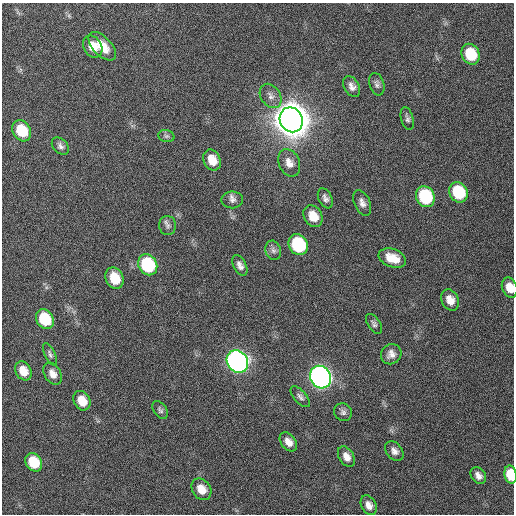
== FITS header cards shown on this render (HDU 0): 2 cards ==
NAXIS1  =                  512 / Axis length
NAXIS2  =                  512 / Axis length

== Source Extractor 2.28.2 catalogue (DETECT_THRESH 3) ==
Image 512 x 512 px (HDU 0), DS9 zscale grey, 1 PNG px = 1 image px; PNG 516 x 516 px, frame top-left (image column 1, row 512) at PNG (2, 3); each listed source drawn as its Kron ellipse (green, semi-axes under 4 px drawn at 4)
Background 133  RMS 12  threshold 34.9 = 3 sigma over >= 5 px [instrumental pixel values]
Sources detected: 48; all 48 listed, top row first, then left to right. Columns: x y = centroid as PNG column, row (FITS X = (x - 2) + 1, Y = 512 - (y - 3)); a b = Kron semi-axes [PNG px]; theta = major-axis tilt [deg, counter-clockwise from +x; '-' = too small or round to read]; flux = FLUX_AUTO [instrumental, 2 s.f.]
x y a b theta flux
102 46 17 9 -46 1.4e+04
93 47 12 9 -57 1.1e+04
470 54 11 8 -64 2.8e+04
377 84 11 7 -72 2.8e+03
352 86 11 7 -60 4.3e+03
271 96 13 9 -55 5.0e+03
407 119 12 6 -74 2.5e+03
291 120 13 11 -60 3.2e+06
22 131 11 8 -59 2.9e+04
166 136 8 6 -14 2.0e+03
60 146 10 7 -46 3.0e+03
212 160 11 8 -64 1.1e+04
289 163 14 10 -67 7.3e+03
458 192 10 9 - 4.0e+04
425 197 11 9 -63 5.7e+04
325 198 10 6 -64 3.3e+03
232 200 10 8 2 3.7e+03
362 203 13 8 -66 4.3e+03
313 216 11 9 -60 1.4e+04
168 225 9 8 - 2.9e+03
298 245 11 9 -58 6.2e+04
273 250 10 7 -71 3.1e+03
392 258 14 9 -20 1.3e+04
148 265 11 9 -58 6.2e+04
240 265 11 6 -62 4.0e+03
114 278 11 8 -67 2.0e+04
510 287 10 7 -70 1.1e+04
450 300 11 8 -62 8.1e+03
45 319 10 8 -59 3.3e+04
374 324 11 6 -56 2.5e+03
50 354 12 5 -66 2.3e+03
391 354 10 10 - 5.3e+03
237 361 12 10 -55 4.8e+05
23 371 10 7 -60 1.1e+04
53 374 12 8 -60 6.4e+03
320 377 12 10 -57 5.6e+05
300 397 12 6 -49 2.8e+03
82 401 10 8 -60 1.2e+04
160 410 10 6 -56 2.2e+03
343 412 9 8 - 2.9e+03
288 442 11 7 -52 6.7e+03
394 451 11 7 -49 4.5e+03
346 457 11 7 -58 5.8e+03
34 462 10 8 -55 2.5e+04
511 474 9 6 -80 2.4e+04
478 476 9 7 -52 4.4e+03
201 489 11 9 -54 1.1e+04
369 505 10 7 -62 5.3e+03
At the frame edge (FLAGS 8, measured only in part): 2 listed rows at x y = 510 287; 511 474